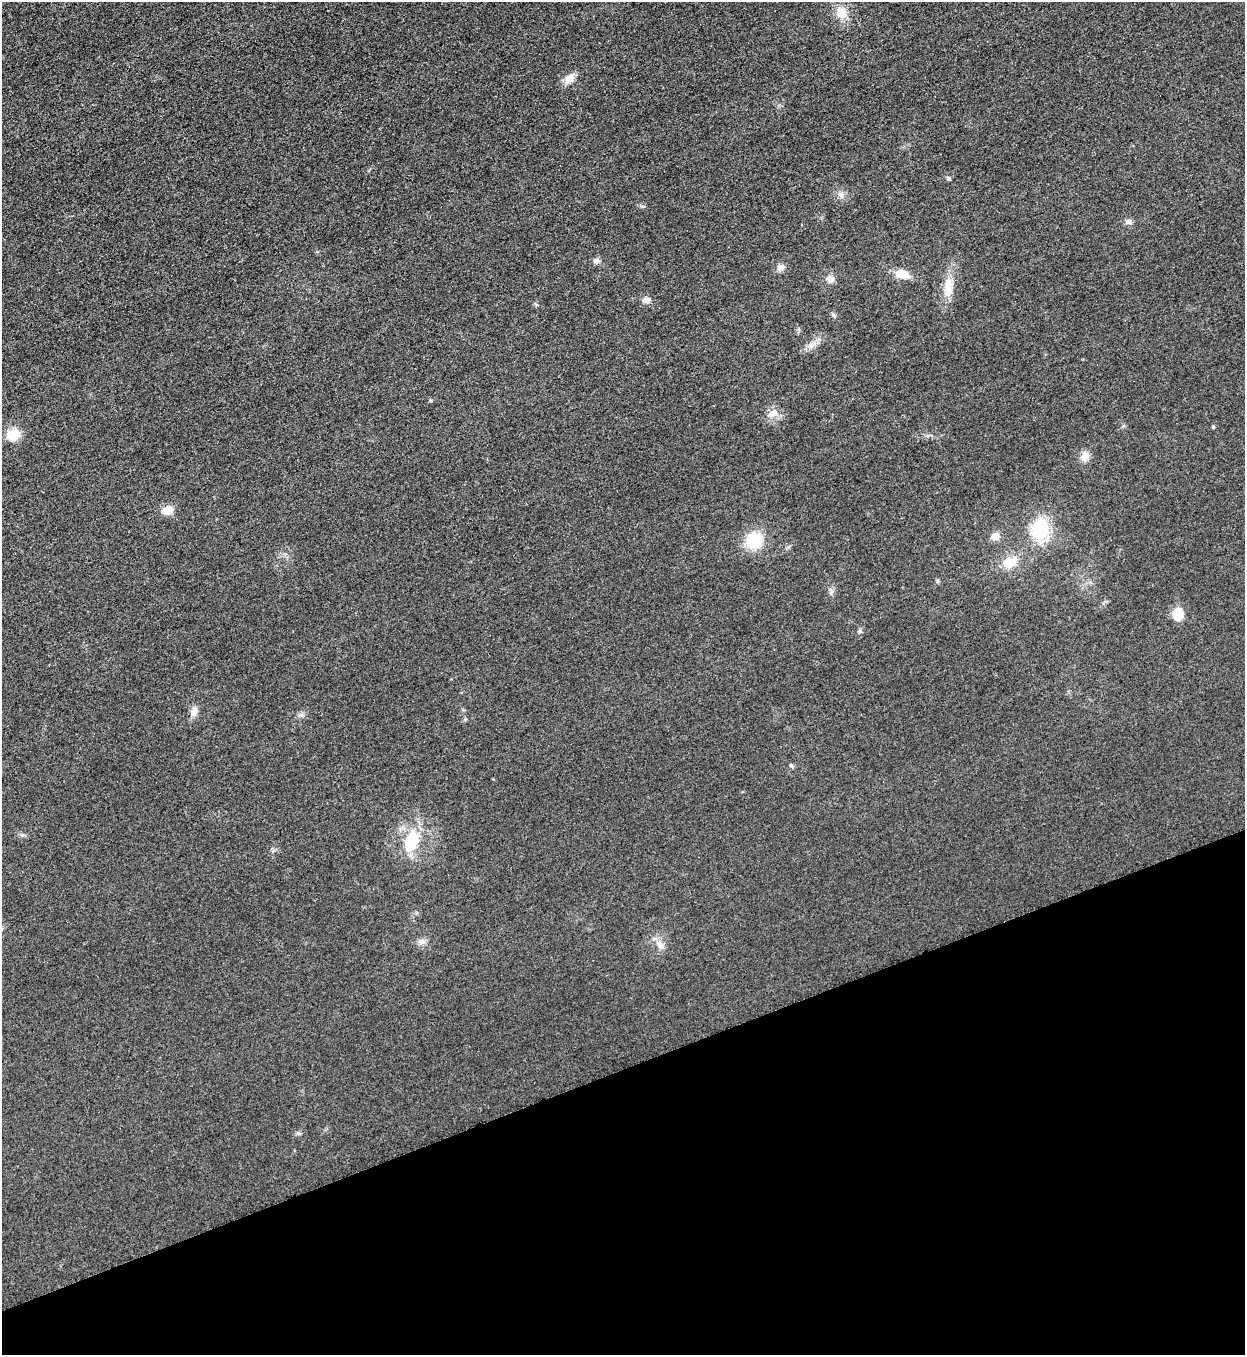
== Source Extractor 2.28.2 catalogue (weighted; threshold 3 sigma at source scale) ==
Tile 14 of 4 x 4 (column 2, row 4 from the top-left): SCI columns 1530-2772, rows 10-1362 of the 5418 x 5431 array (HDU 1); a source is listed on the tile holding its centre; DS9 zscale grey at full resolution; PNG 1247 x 1357 px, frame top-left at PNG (2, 2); no overlay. Shown black and unused: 21% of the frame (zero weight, under 3 of 5 exposures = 1% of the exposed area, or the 3 px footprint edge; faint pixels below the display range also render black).
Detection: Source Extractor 2.28.2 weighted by HDU 2 'WHT'; one run over the whole footprint, this tile lists its part. Background 0.0227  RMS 0.0046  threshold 0.0208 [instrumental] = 3 sigma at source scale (4.5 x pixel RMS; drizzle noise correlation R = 1.50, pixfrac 1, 0.05/0.05 arcsec/px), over >= 5 px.
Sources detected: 29; all 29 listed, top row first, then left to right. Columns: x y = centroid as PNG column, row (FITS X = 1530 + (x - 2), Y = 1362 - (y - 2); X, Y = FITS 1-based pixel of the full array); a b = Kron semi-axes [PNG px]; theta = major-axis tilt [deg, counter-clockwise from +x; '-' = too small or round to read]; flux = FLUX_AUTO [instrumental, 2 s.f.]
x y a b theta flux
842 13 15 12 -60 7
569 78 15 10 39 4.3
948 179 6 5 - 0.73
841 195 10 7 -63 2.3
1129 222 8 7 - 1.7
597 261 8 7 - 1.6
780 267 8 8 - 2.5
902 274 13 8 -18 7.6
830 279 10 8 -14 2.5
948 286 28 11 87 8
646 300 11 7 7 2.1
811 345 9 7 16 2.2
773 413 15 9 17 4.1
1213 427 4 4 - 0.64
13 435 14 12 25 9.2
1085 456 14 10 81 3.4
168 511 11 9 19 5.6
1040 529 34 25 86 20
995 536 9 8 - 3.9
754 540 16 14 46 20
1010 562 19 13 24 7.9
831 591 11 4 -68 1.3
1177 614 16 13 -84 6.2
194 711 13 8 75 3.3
301 715 10 4 13 1.1
791 765 6 4 -2 0.68
411 842 28 16 75 18
422 942 11 7 23 2.1
660 945 15 8 -52 3.6
Unlisted compact peaks at least as high as the median listed source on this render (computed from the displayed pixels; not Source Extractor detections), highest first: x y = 642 206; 833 315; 860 631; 22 835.